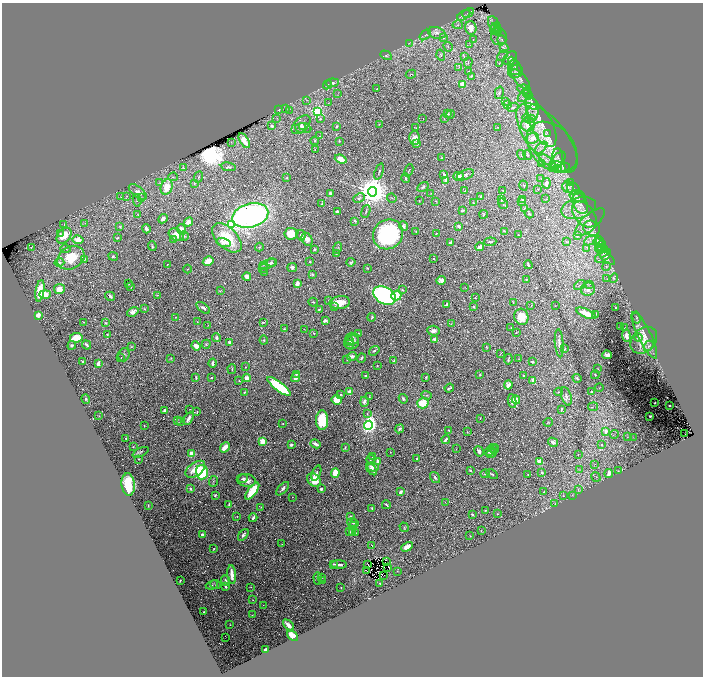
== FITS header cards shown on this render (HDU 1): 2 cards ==
NAXIS1  =                 1402
NAXIS2  =                 1348

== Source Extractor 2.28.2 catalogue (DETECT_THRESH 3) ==
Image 1402 x 1348 px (HDU 1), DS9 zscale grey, zoomed out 1/2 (1 PNG px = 2 x 2 image px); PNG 705 x 678 px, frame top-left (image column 2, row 1347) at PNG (2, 3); each listed source drawn as its Kron ellipse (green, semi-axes under 4 px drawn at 4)
Background 0.406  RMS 0.011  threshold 0.0344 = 3 sigma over >= 5 px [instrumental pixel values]
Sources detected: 695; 109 cannot appear on this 1/2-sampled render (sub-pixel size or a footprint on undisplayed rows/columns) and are neither listed nor drawn; of the other 586, the 500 brightest by FLUX_AUTO listed and drawn (86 fainter detections omitted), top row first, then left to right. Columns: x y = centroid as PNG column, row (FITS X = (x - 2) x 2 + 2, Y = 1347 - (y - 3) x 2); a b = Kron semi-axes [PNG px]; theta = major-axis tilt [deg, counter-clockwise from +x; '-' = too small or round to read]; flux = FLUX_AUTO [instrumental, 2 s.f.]
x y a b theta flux
468 13 6 2 28 2.5
464 15 7 4 35 5.3
458 25 5 2 - 1.8
494 25 9 5 -63 9
496 27 4 2 - 1.8
471 28 7 5 -76 26
494 30 5 4 - 3.8
497 30 5 4 - 3.7
437 33 9 5 -16 13
425 35 6 3 38 4.1
499 36 9 7 -80 10
444 38 4 3 - 3
473 39 4 2 - 1.4
502 40 5 2 - 2.4
409 43 3 2 - 1.2
470 45 3 2 - 1.1
448 47 5 2 - 1.8
504 48 5 3 - 4.7
386 55 6 4 -30 3.8
441 55 5 4 - 3.6
503 56 6 3 46 4.3
464 57 4 3 - 2.4
510 58 8 5 46 6.6
468 62 5 2 - 1.9
499 63 3 3 - 2.1
513 63 7 4 -65 5.4
459 67 3 2 - 0.99
515 68 7 6 - 8.4
468 72 3 2 - 2.1
515 72 7 6 - 9.3
411 74 5 3 - 2.7
471 76 3 2 - 2.1
521 79 12 5 -49 13
332 83 7 4 6 5.3
463 84 3 3 - 59
327 85 5 3 - 3.4
377 89 2 2 - 0.96
524 89 7 4 -8 6
526 92 4 3 - 2.3
499 93 6 3 77 4.1
338 94 4 2 - 1.6
528 94 5 4 - 4
522 98 5 3 - 3.3
306 100 4 2 - 1.2
505 102 3 3 - 1.5
328 103 2 2 - 0.9
532 104 7 5 -35 6.7
507 105 3 2 - 1.4
513 107 6 3 21 3.7
532 108 12 6 -79 16
286 109 3 2 - 1.1
279 110 3 2 - 2.6
289 110 3 2 - 0.95
317 112 3 3 - 370
447 113 3 2 - 5.8
450 114 4 3 - 2.4
277 118 3 2 - 1.6
423 118 2 1 - 2.3
444 118 3 2 - 1.5
527 118 4 3 - 3
320 119 3 3 - 2.5
530 119 5 3 - 5.5
379 124 3 2 - 1
528 124 7 7 - 22
301 125 11 7 44 9.9
542 125 23 11 -63 37
272 126 2 2 - 15
303 126 4 3 - 2.6
337 126 2 2 - 11
303 128 8 5 -7 7.3
416 128 2 1 - 1.2
497 128 3 2 - 1
548 133 2 1 - 18
320 136 3 2 - 2
414 138 7 5 88 13
533 138 6 5 - 20
547 138 42 19 -50 100
244 141 8 4 -59 21
315 141 4 3 - 2.2
339 141 2 2 - 1.6
231 142 2 2 - 1
417 144 3 2 - 6.1
552 147 29 20 -45 77
541 148 7 3 43 5.1
315 149 2 2 - 0.99
521 155 5 3 - 2.5
528 155 5 4 - 3.1
558 157 9 5 -84 9.3
441 158 3 2 - 1.5
341 159 6 3 -21 26
546 160 8 3 -26 4.9
558 161 10 6 51 13
542 163 3 2 - 1.6
228 167 7 3 -9 4
559 167 8 5 -27 10
183 168 3 2 - 1.1
557 168 4 3 - 3.5
562 168 8 4 20 4.5
409 170 6 2 65 1.7
379 171 8 2 70 3.4
444 174 4 3 - 3.9
465 175 9 5 21 7.1
458 176 5 4 - 13
173 177 5 2 - 1.6
199 177 6 2 70 2.3
287 177 4 3 - 2.3
405 178 5 3 - 4.2
541 179 3 2 - 1.3
446 180 3 3 - 14
570 182 3 2 - 1.5
160 183 4 3 - 2.3
546 183 5 4 - 5.7
194 184 4 3 - 1.8
523 186 5 3 - 2.1
167 187 8 5 69 42
423 187 6 3 32 3.6
568 187 6 5 - 7.9
538 189 3 2 - 0.86
573 189 7 5 -44 6
465 191 3 2 - 2.4
503 191 4 2 - 1.2
138 192 10 5 -38 15
372 192 4 4 - 6000
330 193 4 3 - 3.5
431 193 3 2 - 0.86
127 196 3 2 - 1.1
481 196 3 3 - 3.9
577 196 8 6 -17 8.2
120 197 4 2 - 1
141 198 3 3 - 1.9
359 198 6 3 25 4.4
392 198 5 2 - 1.7
502 199 4 3 - 2.8
546 199 2 2 - 0.84
137 200 6 4 -82 3.9
419 200 2 2 - 1.1
523 200 4 3 - 3.2
436 201 2 1 - 1.2
521 202 3 3 - 2.7
474 203 3 2 - 1
580 203 11 7 -68 16
322 204 4 2 - 2.5
503 204 6 3 -56 2.5
524 208 3 2 - 1.5
579 208 18 10 15 30
337 211 3 3 - 5.2
366 211 7 2 72 2.4
463 211 3 2 - 3.9
484 214 4 3 - 1.8
529 214 5 2 - 1.9
584 214 15 9 -49 27
138 215 3 2 - 0.97
250 215 18 12 14 950
163 219 5 3 - 6.9
355 221 3 2 - 3.2
188 222 5 4 - 18
590 222 19 7 42 18
85 223 2 2 - 0.95
64 225 2 2 - 1.3
232 225 3 3 - 230
403 226 5 3 - 5.2
459 226 3 3 - 4.2
120 227 4 3 - 2.1
592 228 8 7 - 11
146 229 4 3 - 8.4
181 229 5 4 - 15
416 231 2 2 - 1.8
504 231 4 3 - 3.3
437 233 3 2 - 1.2
60 234 4 3 - 3
291 234 6 5 - 46
388 234 16 14 42 270
176 235 8 5 -26 24
301 235 5 3 - 7
518 235 2 1 - 1
64 236 9 6 49 37
184 236 5 4 - 3
577 236 3 3 - 2.1
117 238 4 3 - 2.6
227 238 18 10 -45 89
174 239 3 3 - 3.1
307 239 7 5 -60 13
78 240 5 4 - 24
590 241 7 3 25 5.2
599 241 4 2 - 1.6
450 242 3 3 - 9.3
490 242 6 2 5 4.4
567 242 3 2 - 1.6
224 243 7 4 -13 11
599 243 6 3 -24 4.6
152 246 5 2 - 3.4
600 246 7 3 58 2.4
31 247 2 2 - 1.2
259 247 4 3 - 2.7
480 247 4 2 - 18
338 248 5 4 - 3.5
587 248 3 2 - 0.96
65 249 5 2 - 2.2
314 249 2 2 - 4.9
602 249 5 3 - 2.2
604 252 6 4 56 2.7
336 254 4 3 - 1.7
113 256 5 4 - 3.1
603 256 9 5 36 7.8
71 258 14 11 30 64
607 258 10 4 -41 4.6
85 259 4 2 - 1.6
434 259 2 1 - 1.7
208 261 6 4 31 35
271 262 4 3 - 2.3
310 262 2 2 - 1.6
351 262 4 3 - 4.7
59 263 5 4 - 5.3
168 264 2 1 - 1.2
268 264 9 3 16 7.5
263 265 4 3 - 1.5
528 265 4 2 - 3.6
606 266 4 3 - 2
263 268 4 2 - 1.3
292 268 5 3 - 7.8
367 268 3 3 - 1.7
188 269 4 2 - 1.5
265 272 2 2 - 0.87
312 274 3 3 - 3.3
247 277 4 3 - 11
614 278 5 4 - 3.4
526 279 2 2 - 3
607 279 3 2 - 1.1
441 280 4 4 - 8.9
297 283 4 3 - 14
129 284 2 1 - 0.99
590 284 3 2 - 1.9
580 285 6 3 36 2.7
131 287 2 2 - 1.4
465 287 3 2 - 0.88
59 289 5 5 - 23
588 289 7 6 - 17
402 290 4 3 - 3.4
40 291 11 4 81 49
220 291 4 2 - 1.2
45 294 6 4 0 27
157 295 3 2 - 1.1
110 296 5 3 - 4.8
384 296 12 8 -31 590
396 296 5 4 - 41
475 298 3 2 - 1.3
329 300 2 2 - 1.2
313 302 5 3 - 2.1
340 303 10 6 7 37
513 303 3 2 - 1.1
446 305 3 2 - 5.3
531 305 3 2 - 1.2
555 306 2 1 - 0.88
335 307 3 2 - 2.3
473 307 3 2 - 3
615 307 2 2 - 2
203 308 8 3 -37 7
144 309 3 3 - 1.7
319 310 3 2 - 2.5
133 312 6 4 33 10
586 313 11 3 -24 45
596 314 3 2 - 1.9
38 315 3 3 - 25
175 317 2 2 - 0.87
372 317 4 2 - 2.8
521 317 8 7 - 31
636 318 6 3 -79 3.1
325 321 4 3 - 5.5
84 322 2 2 - 1.6
197 322 3 2 - 1.1
263 322 4 2 - 2.8
106 323 4 3 - 2.2
451 324 3 2 - 1.2
208 325 2 2 - 0.93
620 326 3 1 - 1.3
511 328 2 2 - 1.2
625 328 3 2 - 1.4
284 329 2 2 - 1.6
304 329 3 2 - 1.4
434 331 6 5 - 9.8
516 332 2 2 - 1.2
314 333 4 3 - 1.9
358 333 3 2 - 1.5
107 334 2 2 - 1.5
644 335 26 6 -64 17
626 336 6 4 -84 10
76 338 6 5 - 35
216 338 4 3 - 4.7
638 338 4 3 - 12
352 339 7 6 - 8
435 339 2 2 - 31
264 340 4 3 - 2.7
644 340 15 11 46 14
349 341 4 3 - 3.2
229 342 3 3 - 3.9
352 342 8 7 - 10
559 343 14 3 -85 9.4
206 344 4 3 - 2
350 344 5 4 - 3.8
72 345 4 3 - 5.1
87 345 5 2 - 4.7
196 346 5 4 - 18
649 346 6 4 51 5.1
131 347 3 3 - 2
486 347 3 2 - 1.7
565 349 3 2 - 1.7
374 351 6 3 37 4.7
501 353 3 1 - 2.1
124 355 7 5 71 5.1
607 355 5 3 - 9
352 356 5 3 - 11
121 358 2 2 - 1
171 358 4 3 - 1.9
361 358 5 3 - 3.9
347 359 3 2 - 1.3
508 359 5 2 - 3.3
519 359 3 2 - 1.1
83 361 2 2 - 4.6
394 361 4 3 - 4.7
532 362 3 3 - 3.3
98 363 4 2 - 14
212 363 4 2 - 8.7
377 366 2 2 - 1.6
245 367 2 2 - 0.95
232 369 5 2 - 2.2
598 369 3 2 - 0.9
296 374 2 2 - 4.6
480 374 3 3 - 2.2
524 375 2 2 - 1.5
595 375 4 3 - 2.1
365 376 3 2 - 4.4
196 377 3 2 - 3.5
211 377 2 2 - 1.7
295 377 5 3 - 19
426 377 2 2 - 2.1
247 378 4 4 - 14
577 378 4 2 - 3
533 380 4 3 - 9.2
239 381 3 2 - 1.6
508 385 4 3 - 18
279 386 14 4 -37 130
449 388 5 2 - 4.4
599 388 4 2 - 1.2
350 391 3 2 - 15
244 392 2 2 - 1.5
559 392 4 3 - 2.2
592 392 2 2 - 3
341 394 3 3 - 1.8
427 395 5 3 - 2.9
369 396 3 2 - 1.1
566 396 10 5 -72 7.8
86 399 4 4 - 4.1
403 399 5 3 - 4.9
337 400 5 4 - 34
516 400 4 3 - 17
512 401 7 3 -81 13
364 402 5 3 - 12
423 403 6 5 - 65
655 403 2 2 - 2.1
669 405 2 2 - 4.4
593 407 5 1 - 1.3
190 409 2 2 - 1
561 409 4 2 - 2.4
164 411 3 3 - 4.1
197 412 2 1 - 1.6
367 414 4 3 - 2.1
99 416 3 2 - 1.1
650 416 2 2 - 1.8
188 418 7 3 61 11
480 418 2 1 - 0.93
177 420 4 2 - 1.5
322 420 10 6 88 80
180 421 3 3 - 1.8
548 422 4 2 - 1.3
283 424 2 2 - 1.3
368 425 5 4 - 1100
144 426 3 2 - 1.3
400 429 5 4 - 4.3
449 431 4 2 - 3.1
606 431 3 2 - 17
467 432 4 3 - 1.7
614 434 4 2 - 1.5
685 434 2 1 - 4
628 437 3 2 - 1.2
633 437 3 2 - 0.95
126 438 2 2 - 1.5
446 440 4 2 - 7.9
263 441 3 2 - 87
553 442 5 3 - 8.5
316 444 5 2 - 7.8
291 445 4 2 - 6.9
601 445 3 3 - 1.9
133 447 2 2 - 1.2
225 447 5 3 - 31
345 447 3 2 - 2.4
493 448 5 3 - 3
456 449 3 2 - 0.93
495 449 5 2 - 1.8
479 451 5 3 - 9.7
490 451 5 4 - 9.4
140 452 9 3 26 3.8
390 452 2 1 - 0.96
492 453 6 3 23 4.6
192 454 4 3 - 33
578 455 2 1 - 2.4
372 457 2 2 - 1.2
139 459 2 2 - 1.7
371 459 4 2 - 1.7
417 459 3 2 - 3.9
378 461 4 3 - 6.9
540 462 3 3 - 29
594 464 3 2 - 1.6
373 467 6 3 -17 12
195 469 11 6 36 36
372 469 7 3 -48 8.1
470 470 2 2 - 5.3
579 470 3 2 - 1.7
618 470 3 3 - 1.3
202 472 7 6 - 170
316 473 8 4 68 6.2
335 473 5 3 - 55
542 473 3 3 - 3.1
609 473 4 2 - 19
485 474 5 3 - 3.6
492 474 6 3 -29 3
528 474 3 2 - 1.6
435 477 6 3 -56 5.9
596 477 5 3 - 2.5
243 479 5 4 - 4.5
246 480 9 6 -12 15
314 480 7 6 - 44
213 481 5 3 - 3.6
128 484 11 6 -84 120
190 489 4 3 - 4.1
283 489 8 3 48 6.4
321 489 3 2 - 6.7
578 489 3 2 - 1.2
252 491 10 4 53 100
401 492 4 3 - 7.8
544 492 2 2 - 1.3
215 495 3 3 - 3.1
572 495 3 2 - 1.4
563 496 3 2 - 1.3
292 497 2 2 - 0.84
445 502 2 1 - 0.98
554 504 4 3 - 1.2
148 505 2 2 - 1.5
229 505 4 2 - 2.5
386 505 4 2 - 3.4
261 507 3 2 - 1.2
372 508 2 2 - 5.2
485 510 2 1 - 1.2
472 514 3 2 - 3.6
497 514 2 2 - 1.9
237 516 2 2 - 0.95
350 516 4 2 - 2.3
253 518 4 3 - 8.3
353 523 6 3 -13 2.7
353 525 3 3 - 1.4
404 527 5 3 - 2.2
481 531 2 2 - 1
349 532 2 2 - 1.7
352 532 3 3 - 14
356 533 3 2 - 2.2
202 535 4 3 - 6.1
243 535 6 4 49 7.2
470 536 2 2 - 1.3
282 544 2 1 - 1.2
372 546 4 2 - 1.1
407 547 6 4 30 16
214 549 3 2 - 1.9
386 562 2 1 - 1.2
334 564 4 3 - 3.1
367 564 2 1 - 1.3
339 565 8 2 -1 8.9
388 567 2 1 - 3400
367 571 2 1 - 13
397 571 3 2 - 1.1
232 574 9 3 -85 25
384 575 2 1 - 4.6
322 577 4 2 - 1.3
318 578 6 2 -86 2.2
225 580 5 3 - 4.2
323 580 3 2 - 1.3
180 581 2 2 - 2.3
380 583 3 2 - 2
212 585 6 3 23 3.2
215 585 5 3 - 2.5
226 586 3 2 - 8.4
251 587 3 2 - 1.3
341 588 2 1 - 1.2
252 600 4 3 - 2.4
263 605 2 1 - 1.4
204 612 2 2 - 2.7
252 615 3 2 - 0.86
230 625 2 1 - 1
288 625 6 3 -45 15
292 636 6 4 -41 38
225 637 2 1 - 20
265 649 3 2 - 7.7
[86 fainter detections neither listed nor drawn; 109 sub-pixel or undisplayed-footprint detections neither listed nor drawn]